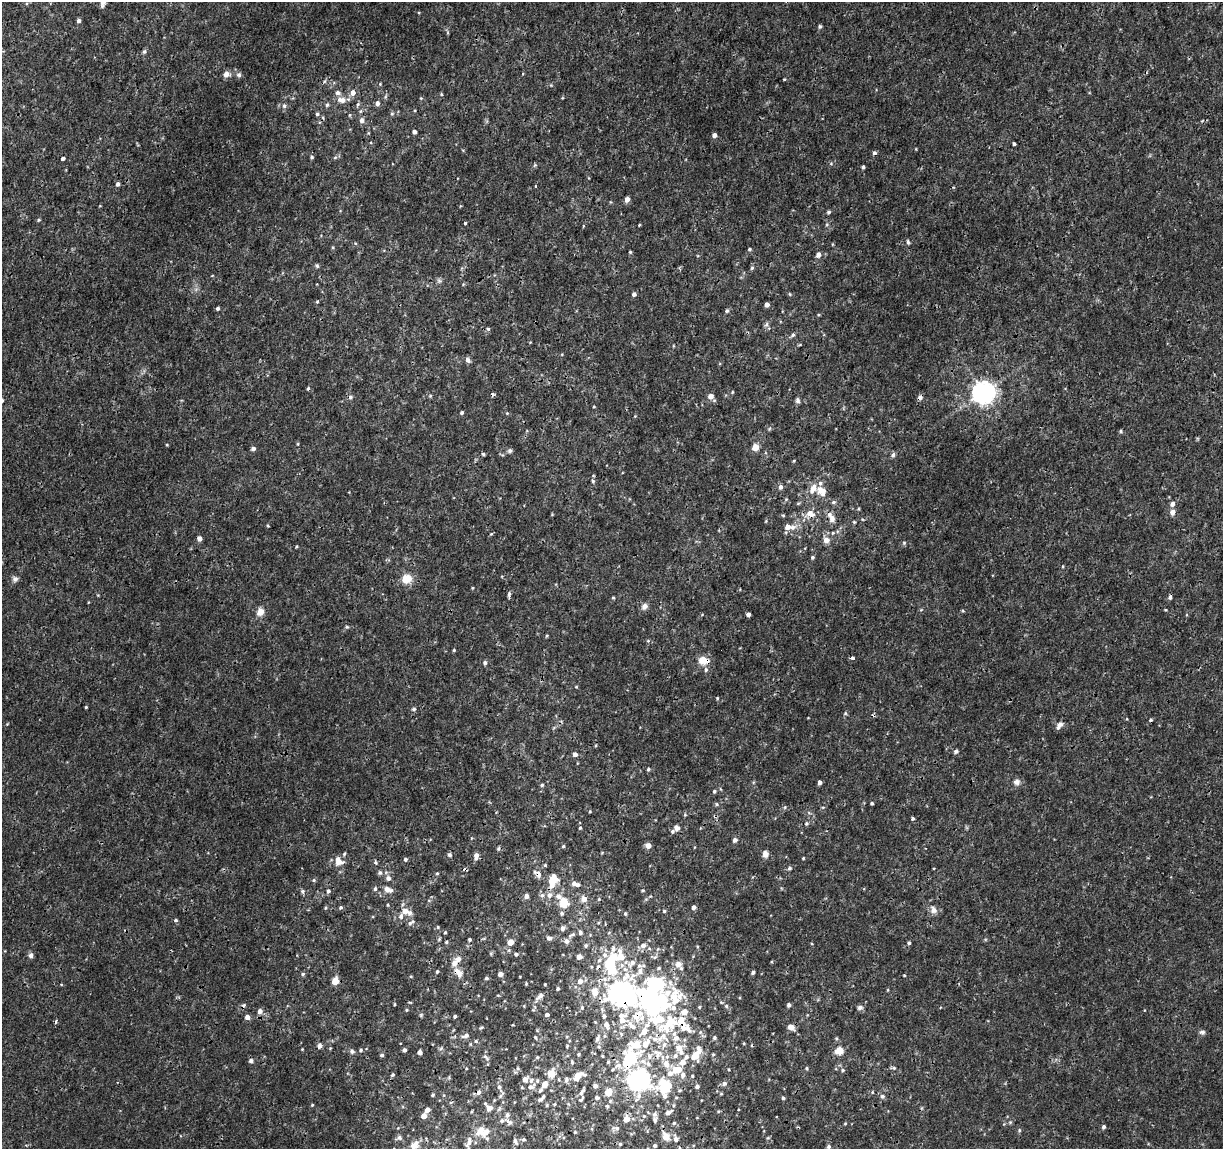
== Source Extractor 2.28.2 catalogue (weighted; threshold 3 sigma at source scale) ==
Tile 10 of 4 x 4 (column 2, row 3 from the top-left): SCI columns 1222-2442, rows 1371-2517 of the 4892 x 5096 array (HDU 1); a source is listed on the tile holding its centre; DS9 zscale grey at full resolution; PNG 1225 x 1151 px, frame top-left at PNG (2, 2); no overlay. Shown black and unused: <1% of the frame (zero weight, under 3 of 4 exposures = <1% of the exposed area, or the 3 px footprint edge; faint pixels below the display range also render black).
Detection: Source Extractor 2.28.2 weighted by HDU 2 'WHT'; one run over the whole footprint, this tile lists its part. Background 0.00125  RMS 9.5e-04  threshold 0.00428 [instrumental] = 3 sigma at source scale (4.5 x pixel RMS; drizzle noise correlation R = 1.50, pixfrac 1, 0.0396/0.0396 arcsec/px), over >= 5 px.
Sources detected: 391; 9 inside a brighter object's white glare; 12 cosmic-ray / hot-pixel residue — not listed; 45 inside a brighter listed object's ellipse — not listed separately; the other 325 listed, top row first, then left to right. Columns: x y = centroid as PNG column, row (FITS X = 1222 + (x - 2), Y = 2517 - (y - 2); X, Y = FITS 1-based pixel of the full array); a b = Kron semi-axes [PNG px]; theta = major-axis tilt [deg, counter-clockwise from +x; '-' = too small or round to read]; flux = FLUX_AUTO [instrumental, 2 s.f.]
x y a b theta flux
103 3 10 6 81 0.48
79 21 4 4 - 0.3
820 26 5 4 - 0.16
144 52 7 5 73 0.18
226 74 7 6 - 0.56
239 75 7 5 -14 0.24
784 79 3 3 - 0.09
325 81 6 4 70 0.13
380 84 4 4 - 0.087
353 92 7 6 - 0.57
441 94 4 4 - 0.098
342 100 12 7 -9 0.67
377 103 6 5 - 0.3
358 104 7 4 59 0.16
327 105 6 5 - 0.18
284 106 7 6 - 0.3
317 114 5 4 - 0.17
392 114 6 4 1 0.13
350 115 5 3 - 0.097
361 120 6 5 - 0.35
414 132 4 4 - 0.3
714 135 4 4 - 0.46
1014 144 3 3 - 0.26
916 149 4 3 - 0.069
874 153 5 5 - 0.18
312 157 5 4 - 0.14
335 157 6 4 3 0.14
63 159 4 3 - 0.49
831 163 5 3 - 0.11
863 167 3 3 - 0.17
118 184 5 4 - 0.26
627 199 5 4 - 0.57
39 220 5 4 - 0.11
465 223 3 3 - 0.15
639 225 4 3 - 0.078
908 242 6 4 -75 0.16
749 249 4 4 - 0.15
630 252 3 3 - 0.11
818 255 5 5 - 0.47
317 266 6 4 -44 0.15
752 268 6 5 - 0.16
439 281 7 4 -1 0.19
634 294 4 4 - 0.3
317 302 4 4 - 0.093
767 304 4 4 - 0.43
218 308 4 3 - 0.18
727 311 5 5 - 0.18
767 324 7 4 88 0.21
488 329 5 3 - 0.22
793 335 7 4 51 0.2
562 354 4 3 - 0.073
468 360 8 6 -51 0.28
308 388 4 3 - 0.14
732 392 4 4 - 0.086
984 392 7 7 - 80
430 396 5 4 - 0.12
711 396 6 5 - 0.66
920 397 6 5 - 0.34
797 400 7 6 - 0.23
594 407 4 3 - 0.079
462 412 4 3 - 0.17
1121 431 5 3 - 0.11
298 444 5 3 - 0.089
167 445 4 3 - 0.079
755 447 5 4 - 1.6
253 448 4 4 - 0.34
510 451 6 5 - 0.21
483 454 4 3 - 0.15
893 455 6 5 - 0.24
794 461 4 3 - 0.089
593 481 5 5 - 0.17
780 487 6 5 - 0.31
821 491 15 11 -38 1.1
833 502 6 5 - 0.17
1172 504 5 5 - 0.39
1172 512 5 5 - 0.58
810 513 11 9 -5 0.95
783 515 4 4 - 0.1
832 519 11 8 -78 0.53
854 522 4 4 - 0.11
268 526 4 3 - 0.088
788 527 5 5 - 0.76
833 533 5 4 - 0.14
491 534 5 3 - 0.093
199 538 5 5 - 0.34
826 540 7 7 - 0.6
904 543 5 5 - 0.14
296 546 3 2 - 0.093
812 557 4 4 - 0.17
15 579 8 7 - 0.32
406 579 11 10 - 1.4
509 594 6 4 80 0.22
1170 597 4 4 - 0.26
613 598 4 3 - 0.1
644 606 9 7 45 0.4
963 611 5 3 - 0.094
260 612 8 7 - 0.84
748 614 4 3 - 0.3
347 627 5 4 - 0.13
546 636 5 3 - 0.09
648 641 5 3 - 0.11
454 650 3 3 - 0.11
852 658 3 3 - 0.57
703 661 14 10 -5 1
485 663 6 4 86 0.22
576 687 4 4 - 0.087
717 698 4 3 - 0.092
86 707 3 3 - 0.094
414 709 6 5 - 0.15
845 713 5 5 - 0.12
1059 726 10 5 53 0.43
956 751 5 5 - 0.23
575 754 5 5 - 0.35
648 769 5 4 - 0.13
820 782 4 4 - 0.4
1017 782 9 8 - 0.41
542 785 4 4 - 0.14
714 791 4 4 - 0.13
872 803 3 3 - 0.14
717 804 5 5 - 0.13
785 807 5 4 - 0.11
590 811 3 3 - 0.087
912 818 3 3 - 0.25
806 823 5 5 - 0.16
580 828 5 4 - 0.12
677 828 8 7 - 0.37
735 840 5 4 - 0.34
563 846 4 4 - 0.12
648 846 5 5 - 0.65
498 848 6 4 69 0.15
765 854 8 7 - 0.49
450 855 5 5 - 0.19
476 856 8 5 79 0.48
803 858 4 3 - 0.095
405 859 4 4 - 0.17
339 861 14 11 -56 0.82
376 863 6 3 -71 0.12
545 865 5 3 - 0.091
789 868 6 5 - 0.2
380 873 6 5 - 0.24
437 873 4 4 - 0.095
538 874 12 6 -42 0.56
388 878 6 6 - 0.37
314 880 5 5 - 0.12
553 880 15 8 73 2.1
574 883 7 6 - 0.38
375 889 5 4 - 0.15
387 889 8 7 - 0.47
643 890 4 3 - 0.11
302 891 5 5 - 0.17
328 891 6 5 - 0.23
542 895 7 6 - 0.27
549 895 8 7 - 0.49
526 896 5 4 - 0.44
559 897 8 7 - 0.5
584 899 6 6 - 0.67
564 903 5 5 - 4.3
340 907 5 4 - 0.14
693 907 5 4 - 0.29
325 908 4 4 - 0.11
933 910 11 9 -65 0.51
406 911 11 6 -23 0.98
664 911 4 4 - 0.12
562 913 5 5 - 0.19
625 913 5 4 - 0.13
401 916 8 6 64 0.32
176 920 5 4 - 0.13
413 921 7 6 - 0.2
438 927 4 4 - 0.11
562 928 6 5 - 0.32
445 932 4 3 - 0.12
571 935 12 5 30 0.36
549 938 6 5 - 0.33
469 939 4 3 - 0.15
446 942 4 4 - 0.11
510 942 5 5 - 0.95
909 943 4 4 - 0.16
643 945 8 6 23 0.45
586 946 5 5 - 0.17
31 955 6 6 - 0.32
579 957 5 5 - 0.57
621 957 19 11 -78 1.9
458 959 7 6 - 0.44
599 960 7 5 70 0.26
610 964 13 8 -73 4.5
678 964 10 9 - 0.52
659 968 5 4 - 0.14
640 971 11 8 76 0.68
437 972 4 3 - 0.13
458 972 15 8 -54 0.79
753 972 4 3 - 0.22
303 974 5 5 - 0.14
501 974 4 4 - 0.5
904 975 4 2 - 0.077
411 976 4 4 - 0.092
486 978 4 3 - 0.16
604 979 7 6 - 0.36
335 981 5 5 - 1.4
580 981 6 6 - 0.59
526 983 4 3 - 0.097
545 984 3 3 - 0.083
558 989 4 3 - 0.16
595 992 7 6 - 1.3
539 996 13 6 41 0.39
624 996 14 11 34 15
676 997 37 32 18 5
394 1004 4 3 - 0.092
651 1004 26 18 -63 21
789 1005 4 4 - 0.25
726 1006 5 5 - 0.14
582 1007 5 4 - 0.14
860 1007 7 6 - 0.3
406 1010 4 4 - 0.1
260 1011 6 5 - 0.44
421 1015 6 5 - 0.13
547 1015 4 3 - 0.27
455 1016 4 3 - 0.19
604 1016 6 6 - 0.24
247 1017 5 5 - 0.53
636 1017 14 12 -47 1.4
622 1020 11 7 56 0.97
606 1025 7 6 - 0.56
481 1027 7 3 19 0.11
791 1027 9 6 -29 0.53
685 1028 16 9 -16 1
1202 1032 7 6 - 0.27
466 1036 9 5 21 0.37
663 1036 17 9 -51 1.3
535 1037 4 3 - 0.11
714 1037 4 4 - 0.18
676 1038 7 7 - 0.47
597 1039 8 5 65 0.29
836 1039 6 5 - 0.14
476 1041 5 5 - 0.13
646 1043 15 9 55 1.2
744 1043 4 3 - 0.086
470 1044 4 4 - 0.099
320 1046 5 5 - 0.39
567 1046 5 3 - 0.09
599 1047 5 3 - 0.11
330 1048 4 4 - 0.082
441 1048 6 4 20 0.15
679 1048 8 8 - 0.81
302 1049 3 3 - 0.067
361 1050 5 4 - 0.14
404 1050 4 4 - 0.27
352 1051 6 6 - 0.23
839 1051 5 5 - 2.1
420 1052 4 4 - 0.36
578 1054 4 3 - 0.12
713 1054 4 4 - 0.094
382 1055 4 4 - 0.21
658 1055 13 9 66 0.79
696 1055 19 9 61 1.7
602 1056 3 3 - 0.082
675 1056 6 5 - 0.28
485 1057 9 5 -47 0.23
537 1057 4 4 - 0.1
631 1058 20 20 - 4.4
251 1061 5 5 - 0.27
572 1062 5 4 - 0.13
608 1062 4 4 - 0.14
666 1064 10 8 -71 0.82
807 1068 5 4 - 0.12
894 1068 8 4 9 0.18
677 1069 13 9 7 1.2
842 1070 5 5 - 0.16
551 1074 7 6 - 1.4
392 1075 5 4 - 0.15
578 1076 10 6 30 1.7
692 1076 4 3 - 0.1
525 1079 5 5 - 0.45
566 1080 7 5 71 0.2
639 1080 13 12 - 26
662 1082 9 7 41 1.9
724 1083 6 5 - 0.32
544 1084 9 7 57 0.72
595 1086 5 4 - 0.37
499 1087 6 5 - 0.24
522 1087 5 3 - 0.08
531 1087 10 6 23 0.42
697 1087 4 3 - 0.25
680 1090 5 4 - 0.11
479 1092 6 5 - 0.24
582 1092 12 5 50 0.36
608 1092 9 7 59 0.98
872 1092 5 3 - 0.082
433 1095 4 3 - 0.11
500 1096 6 4 70 0.16
665 1096 8 5 -81 0.34
882 1096 7 6 - 0.22
597 1098 6 5 - 0.2
676 1098 5 3 - 0.08
783 1098 4 3 - 0.18
540 1099 7 4 21 0.21
554 1104 4 4 - 0.091
312 1105 4 3 - 0.08
547 1105 4 4 - 0.1
607 1106 6 5 - 0.17
489 1108 8 7 - 0.44
427 1110 4 4 - 0.5
718 1111 5 4 - 0.1
668 1112 7 5 29 0.42
655 1114 7 6 - 0.24
507 1115 6 6 - 0.25
424 1116 4 4 - 0.73
626 1119 6 5 - 0.94
509 1122 10 6 -38 0.28
674 1123 4 4 - 0.12
845 1123 4 3 - 0.075
1104 1127 5 4 - 0.22
617 1128 7 5 0 0.26
1019 1130 5 4 - 0.13
480 1131 14 9 53 0.81
575 1132 4 4 - 0.096
666 1136 9 7 -55 0.84
399 1138 7 6 - 0.21
524 1139 5 5 - 0.16
676 1139 8 6 -67 0.38
515 1141 9 4 -69 0.2
469 1142 15 7 69 0.58
620 1144 4 4 - 0.14
414 1145 8 6 42 1
655 1145 3 3 - 0.17
828 1147 5 5 - 0.19
Overlapping masked pixels (flux is a lower limit): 11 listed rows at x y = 920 397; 703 661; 538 874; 458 972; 624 996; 651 1004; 636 1017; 685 1028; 658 1055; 631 1058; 639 1080
Isophote crosses this tile's border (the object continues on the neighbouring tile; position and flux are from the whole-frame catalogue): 1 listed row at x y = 103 3